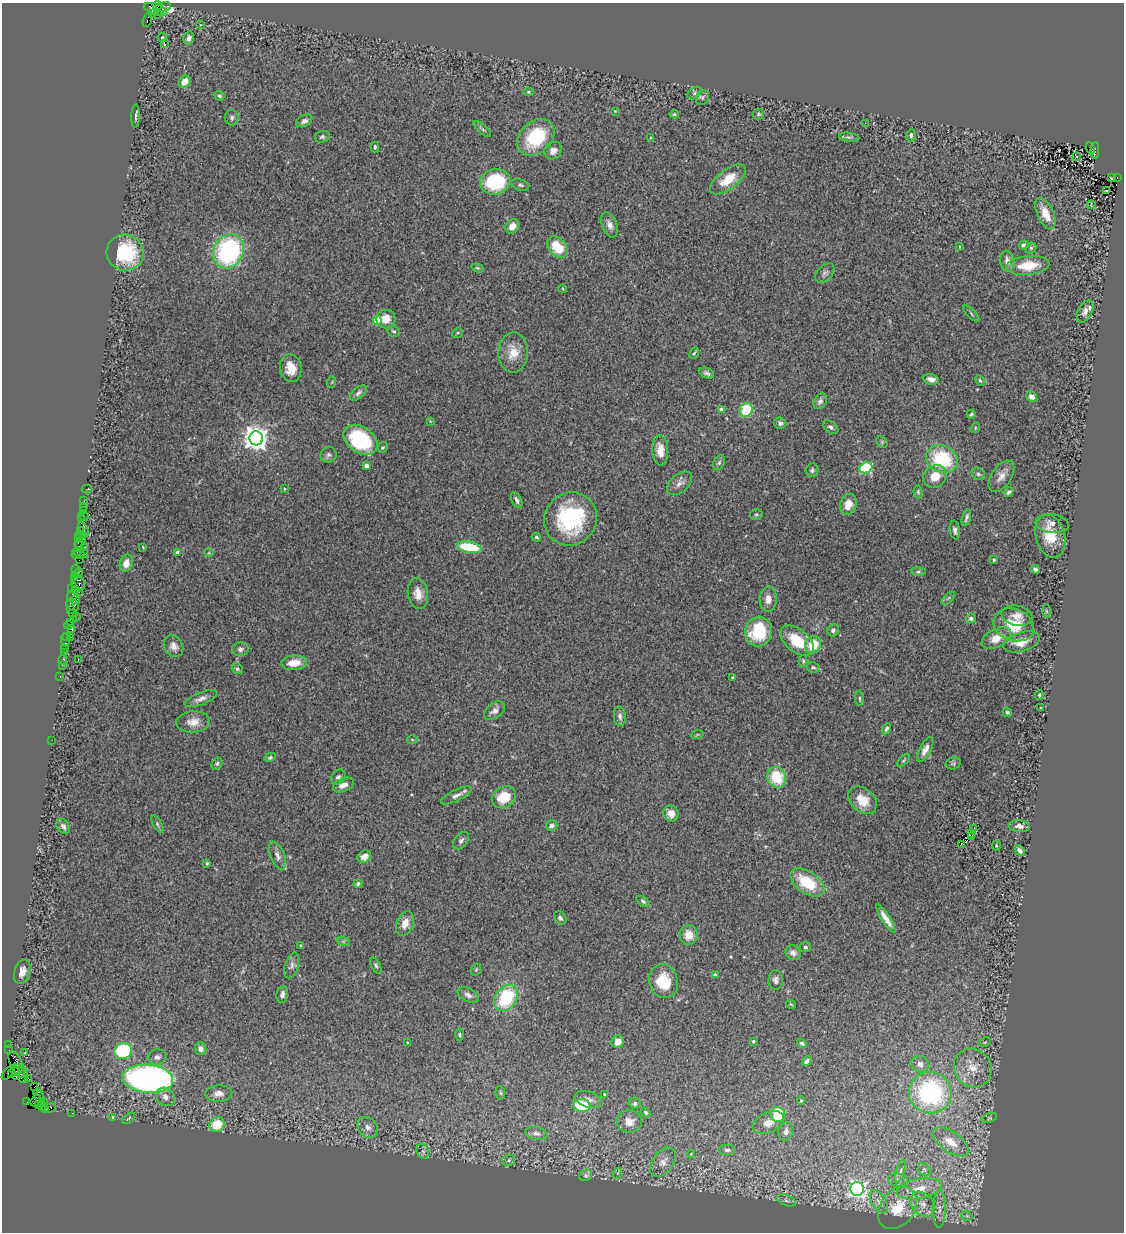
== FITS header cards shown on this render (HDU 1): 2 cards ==
NAXIS1  =                 1122
NAXIS2  =                 1230

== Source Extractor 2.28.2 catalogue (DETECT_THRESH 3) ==
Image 1122 x 1230 px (HDU 1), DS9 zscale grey, 1 PNG px = 1 image px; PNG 1126 x 1234 px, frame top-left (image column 1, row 1230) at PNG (2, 3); each listed source drawn as its Kron ellipse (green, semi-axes under 4 px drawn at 4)
Background 1.68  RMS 0.05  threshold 0.149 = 3 sigma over >= 5 px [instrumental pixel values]
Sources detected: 309; all 309 listed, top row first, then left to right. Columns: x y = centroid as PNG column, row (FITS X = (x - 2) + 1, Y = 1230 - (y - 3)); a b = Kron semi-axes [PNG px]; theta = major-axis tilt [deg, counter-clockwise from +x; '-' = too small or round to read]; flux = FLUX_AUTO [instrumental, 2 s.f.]
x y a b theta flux
158 6 5 3 - 240
163 7 7 5 16 230
155 9 12 5 -18 1000
152 13 3 3 - 170
157 14 3 2 - 52
147 20 7 3 71 110
201 25 3 3 - 4.8
162 38 4 4 - 8.8
189 38 6 5 - 16
164 44 3 3 - 22
184 82 7 5 53 35
528 92 5 4 - 4.1
694 93 8 5 38 8.1
220 96 5 4 - 5.2
702 97 8 6 63 6.5
615 111 4 4 - 2.5
674 114 4 4 - 5
758 114 6 6 - 6.2
136 116 11 3 88 7
232 118 7 6 - 9.1
304 121 9 5 27 12
865 123 3 2 - 7.3
482 129 11 3 -41 7
911 135 6 5 - 9.1
322 137 7 6 - 8.2
536 137 21 15 44 190
849 137 10 4 -8 7
651 138 4 3 - 2.7
375 147 5 3 - 5.4
1090 148 6 3 -65 140
1095 150 8 3 87 230
553 151 9 8 - 21
1076 156 2 2 - 2.5
1117 177 2 2 - 28
1112 178 3 2 - 3
728 179 21 9 37 76
495 182 15 12 14 270
520 185 9 5 -20 8.1
1107 190 3 2 - 5.4
1091 205 4 2 - 2.1
1045 213 17 8 -66 53
610 225 13 7 -68 19
512 226 8 6 53 27
1024 245 5 4 - 14
557 247 12 8 -47 89
960 247 4 2 - 2.3
1031 248 6 5 - 5.3
229 251 17 14 64 550
125 253 18 18 - 250
1007 261 10 7 -81 24
1028 266 21 9 6 90
477 268 6 4 -19 4.6
825 273 12 7 46 13
563 289 4 3 - 2.5
1085 311 12 7 62 21
971 314 10 3 -45 4.8
386 319 9 9 - 47
377 320 4 4 - 110
394 331 7 5 -27 6.8
458 333 6 4 41 5
513 352 20 15 88 63
694 353 6 3 63 4.4
291 368 14 10 -78 56
707 373 8 5 -24 9.8
931 379 8 5 -13 19
980 380 5 3 - 4.7
332 382 6 3 71 3.6
358 393 10 5 39 10
1031 397 6 5 - 20
820 401 8 6 58 11
721 409 4 4 - 24
746 410 7 6 - 140
971 414 5 3 - 5.4
430 421 4 3 - 2.4
780 423 6 5 - 11
831 427 8 5 -35 10
975 428 5 3 - 3.4
256 438 7 7 - 3400
361 440 19 13 -35 270
882 442 6 5 - 5.3
383 447 6 5 - 5.2
660 450 15 8 -87 38
329 455 8 7 - 11
942 459 16 13 -23 220
719 463 8 5 63 7.8
366 466 4 4 - 41
866 468 7 5 23 340
812 470 7 6 - 8.1
978 474 7 6 - 7.2
935 476 12 11 - 54
1001 476 18 10 55 28
680 483 14 8 41 20
87 489 5 2 - 18
284 489 3 2 - 2.8
918 492 6 4 -81 5.7
1009 492 5 4 - 8.8
517 500 8 5 -63 11
84 501 2 2 - 27
848 504 10 8 73 36
83 506 2 2 - 41
83 511 3 3 - 83
756 515 6 5 - 6.3
83 516 5 2 - 24
966 517 8 3 72 8.5
82 519 2 2 - 9.1
570 519 27 26 - 340
1052 523 17 9 -7 19
84 529 8 3 -62 520
80 530 3 2 - 43
955 530 9 5 -80 11
80 535 5 3 - 66
1050 536 22 14 -75 85
536 537 5 3 - 5.3
79 538 2 2 - 48
82 540 3 2 - 33
79 545 5 4 - 140
85 547 3 2 - 120
143 547 3 2 - 2.6
469 547 13 5 -10 160
77 552 4 3 - 52
178 552 4 3 - 22
209 553 5 3 - 2.7
84 554 4 2 - 100
78 555 6 3 0 82
79 560 2 2 - 39
994 560 3 3 - 4.1
126 563 9 6 74 30
75 569 4 3 - 110
1035 569 4 4 - 7.8
918 572 7 4 -7 5.8
78 573 5 3 - 87
74 577 4 3 - 39
78 583 8 6 -66 530
72 588 6 3 66 130
76 589 2 2 - 34
79 592 2 2 - 36
418 594 15 10 -80 37
73 595 6 5 - 240
948 598 8 3 45 5
768 599 12 8 88 28
75 600 5 3 - 120
72 605 7 5 -39 290
71 610 3 2 - 31
1046 611 6 4 -88 4.7
73 613 4 2 - 46
76 616 2 2 - 22
1017 616 15 10 -12 31
971 618 5 5 - 10
73 619 2 2 - 72
70 622 2 2 - 13
69 625 4 2 - 39
1014 625 21 16 -21 100
72 629 4 3 - 98
833 630 6 5 - 9.9
759 632 15 13 74 190
66 637 3 3 - 52
71 637 3 2 - 47
996 638 16 9 27 50
65 640 6 3 -83 130
797 641 19 11 -39 100
1021 642 19 9 17 46
813 645 9 7 61 80
174 646 11 9 -60 22
64 648 3 2 - 82
240 649 8 7 - 11
65 652 4 3 - 94
78 659 3 2 - 3
63 660 5 2 - 53
803 661 6 4 -89 4.8
294 663 13 7 4 47
62 665 2 2 - 30
813 667 6 5 - 7.3
237 669 6 5 - 6.9
60 676 3 2 - 44
732 677 4 2 - 2
1039 695 5 4 - 4.5
201 699 17 6 21 20
860 699 7 3 -86 4.7
1040 708 3 2 - 3.7
494 711 12 7 37 18
1007 712 5 4 - 5.3
620 716 10 6 -86 12
193 722 17 10 4 36
886 729 6 3 62 7.6
697 735 6 4 20 4.2
52 740 2 2 - 15
412 740 5 3 - 3.4
925 750 14 6 62 22
270 757 6 4 27 6
904 760 8 4 45 4.9
953 763 7 6 - 6.6
217 764 6 5 - 5.9
338 777 8 6 48 12
777 777 10 9 - 120
343 785 11 6 23 22
456 795 17 5 27 16
504 797 13 10 33 78
862 800 16 11 -43 63
671 813 8 7 - 29
157 824 10 4 -61 6
63 826 8 6 -54 14
551 826 5 5 - 14
1019 826 10 6 -5 15
974 829 3 2 - 1.1
972 833 2 2 - 0.82
971 837 4 2 - 4.6
461 841 10 6 52 12
961 844 3 2 - 1.3
996 846 5 3 - 3.5
1020 851 6 4 -46 14
277 856 14 7 -67 18
364 857 7 5 31 20
207 863 4 3 - 4.2
807 882 19 11 -34 140
358 883 4 4 - 11
643 901 7 4 -37 6.2
560 918 7 5 -48 9.2
886 918 16 4 -57 28
405 923 12 8 69 33
689 935 10 9 - 44
343 941 7 4 -19 6.9
301 946 3 3 - 5
805 947 5 5 - 6
793 953 8 7 - 15
292 965 13 6 72 14
376 966 8 4 -64 7.2
476 970 6 4 69 4.4
22 972 12 7 72 25
715 975 4 4 - 9.1
776 980 9 7 88 13
664 981 17 14 -74 100
282 994 8 6 79 14
468 995 11 6 -28 16
506 998 14 10 55 220
791 1004 5 4 - 3.6
460 1035 7 3 -90 4.6
753 1041 3 3 - 5.4
618 1042 6 6 - 24
985 1042 6 4 24 3.6
407 1043 4 3 - 3.2
802 1043 5 4 - 5.5
9 1045 2 2 - 16
201 1049 6 5 - 18
9 1050 2 2 - 9.7
123 1051 9 8 - 250
25 1053 3 2 - 2.3
157 1057 9 7 3 14
807 1061 5 4 - 11
17 1064 14 6 -64 620
920 1064 9 8 - 23
973 1068 20 18 -52 78
18 1069 5 3 - 730
15 1071 5 3 - 670
8 1073 8 3 52 61
12 1074 3 2 - 290
23 1075 8 5 -83 960
17 1076 3 3 - 47
29 1079 4 3 - 62
148 1079 25 14 -5 1600
35 1086 3 3 - 8
219 1093 13 8 3 23
500 1093 7 5 -82 5.5
930 1093 21 20 - 520
39 1094 6 4 -39 160
604 1094 3 2 - 2.6
165 1097 10 8 -46 20
40 1098 8 3 -76 450
588 1099 13 8 -18 20
801 1100 4 4 - 4
36 1101 6 4 57 370
27 1102 2 2 - 16
45 1103 3 3 - 210
635 1103 5 5 - 11
39 1105 3 2 - 28
582 1105 9 6 -7 130
42 1107 4 2 - 47
50 1108 6 3 43 66
45 1109 3 3 - 50
646 1112 5 4 - 6.3
72 1113 2 2 - 4.7
778 1114 8 7 - 150
113 1117 4 4 - 3.2
129 1118 7 4 37 5.1
989 1118 8 4 18 6.3
629 1121 12 11 - 34
768 1123 16 10 24 41
217 1125 8 7 - 91
368 1127 11 9 -50 21
786 1131 10 7 72 18
536 1133 11 6 -12 14
951 1142 21 10 -35 57
727 1150 8 5 -3 10
423 1151 8 6 -68 9.4
691 1154 4 3 - 2.8
509 1160 6 5 - 6.2
663 1162 16 10 52 30
924 1170 7 5 -54 7.1
900 1171 12 4 72 10
618 1173 5 3 - 3.9
586 1175 6 5 - 7.1
898 1180 10 6 -9 14
857 1189 7 7 - 1200
919 1189 23 10 11 62
786 1200 10 5 -21 11
879 1201 13 7 -58 19
923 1204 14 10 -47 34
897 1208 23 17 53 110
939 1209 19 6 89 23
967 1216 6 4 -43 5.7